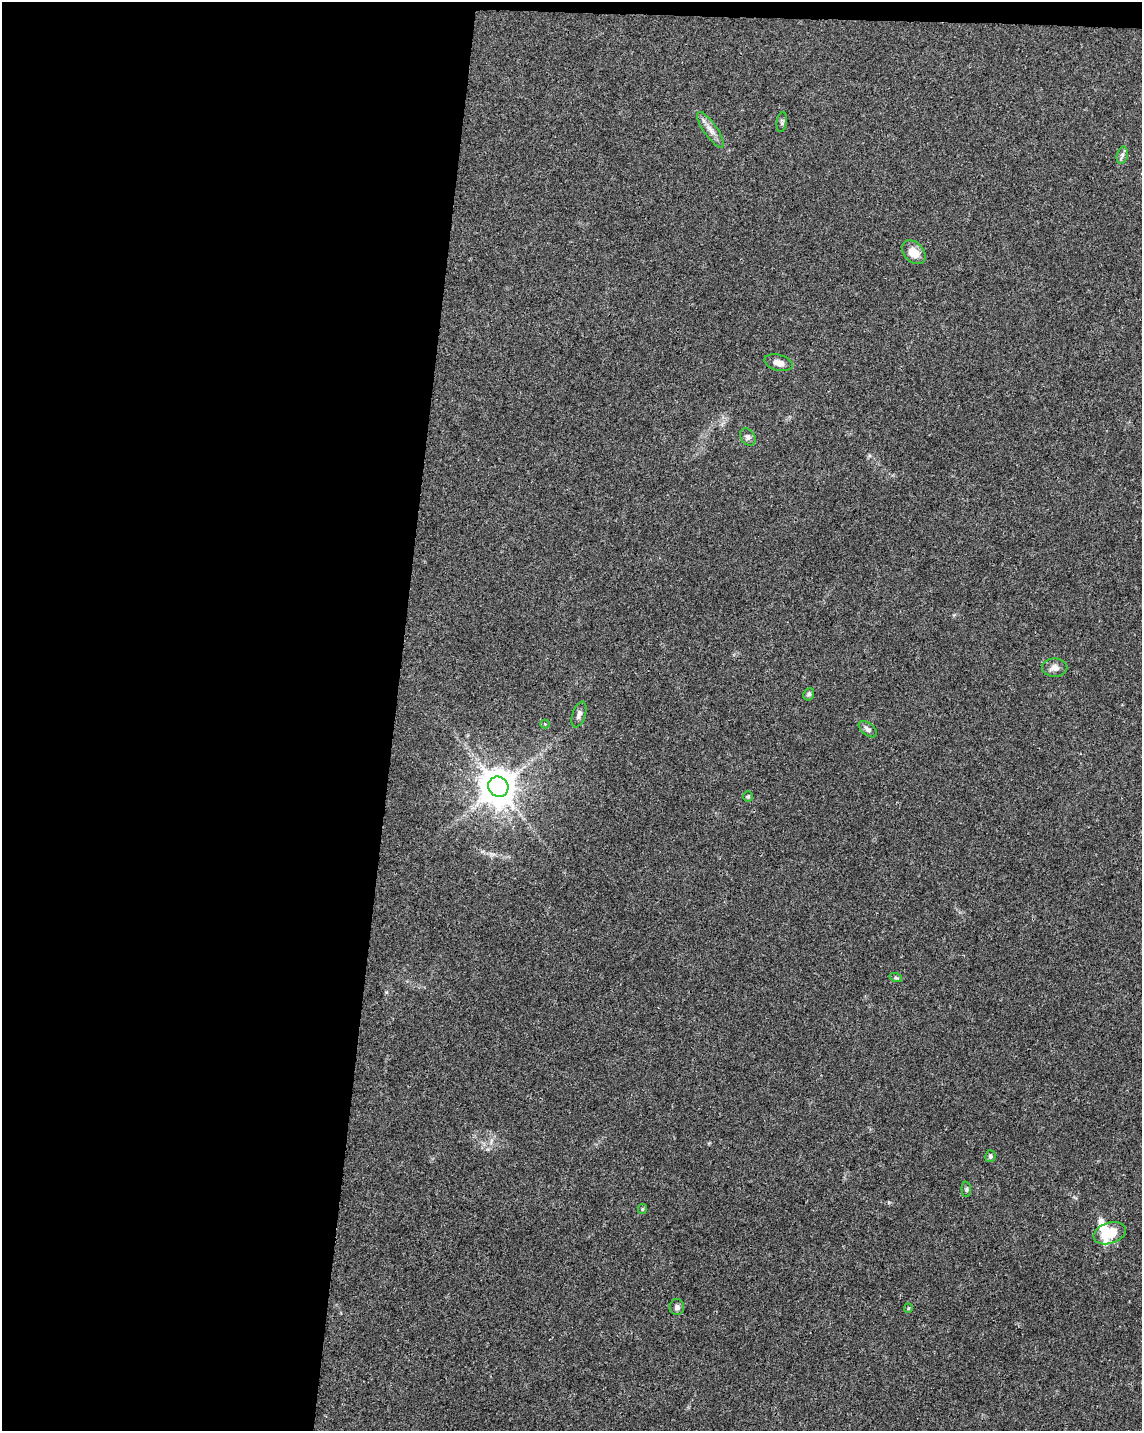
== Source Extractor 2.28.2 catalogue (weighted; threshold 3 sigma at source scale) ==
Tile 1 of 4 x 3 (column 1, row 1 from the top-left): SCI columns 1-1140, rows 3087-4515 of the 4568 x 4800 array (HDU 1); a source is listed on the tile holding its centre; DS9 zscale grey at full resolution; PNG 1144 x 1433 px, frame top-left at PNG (2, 2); each listed source drawn as its Kron ellipse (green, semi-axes under 4 px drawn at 4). Shown black and unused: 35% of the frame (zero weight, under 3 of 4 exposures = <1% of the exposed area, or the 3 px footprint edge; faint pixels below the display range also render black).
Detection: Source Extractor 2.28.2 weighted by HDU 2 'WHT'; one run over the whole footprint, this tile lists its part. Background 0.0473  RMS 0.0036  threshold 0.0163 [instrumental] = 3 sigma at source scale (4.5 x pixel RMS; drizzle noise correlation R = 1.50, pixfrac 1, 0.0396/0.0396 arcsec/px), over >= 5 px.
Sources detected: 22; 1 inside a brighter object's white glare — neither listed nor drawn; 1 inside a brighter listed object's ellipse — not listed separately; the other 20 listed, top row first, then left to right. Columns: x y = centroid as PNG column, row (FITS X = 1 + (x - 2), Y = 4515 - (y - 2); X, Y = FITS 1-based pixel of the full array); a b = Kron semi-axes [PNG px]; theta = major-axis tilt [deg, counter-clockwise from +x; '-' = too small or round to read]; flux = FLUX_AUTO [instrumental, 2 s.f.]
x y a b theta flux
782 122 10 5 80 0.82
710 130 21 6 -55 2.9
1122 155 9 5 75 1.1
914 252 14 9 -46 5.5
778 363 14 8 -15 2.6
748 437 9 7 -52 1.2
1055 668 12 9 1 2.3
809 694 6 5 - 0.73
579 715 13 6 71 1.6
545 724 4 4 - 0.36
868 729 11 6 -39 1.3
498 787 10 9 - 960
748 796 5 4 - 0.48
896 978 6 4 -18 0.54
990 1156 6 5 - 0.85
966 1189 7 5 -86 0.67
642 1209 5 4 - 0.42
1110 1233 16 10 18 8.8
677 1307 8 7 - 1.3
908 1308 5 4 - 0.38